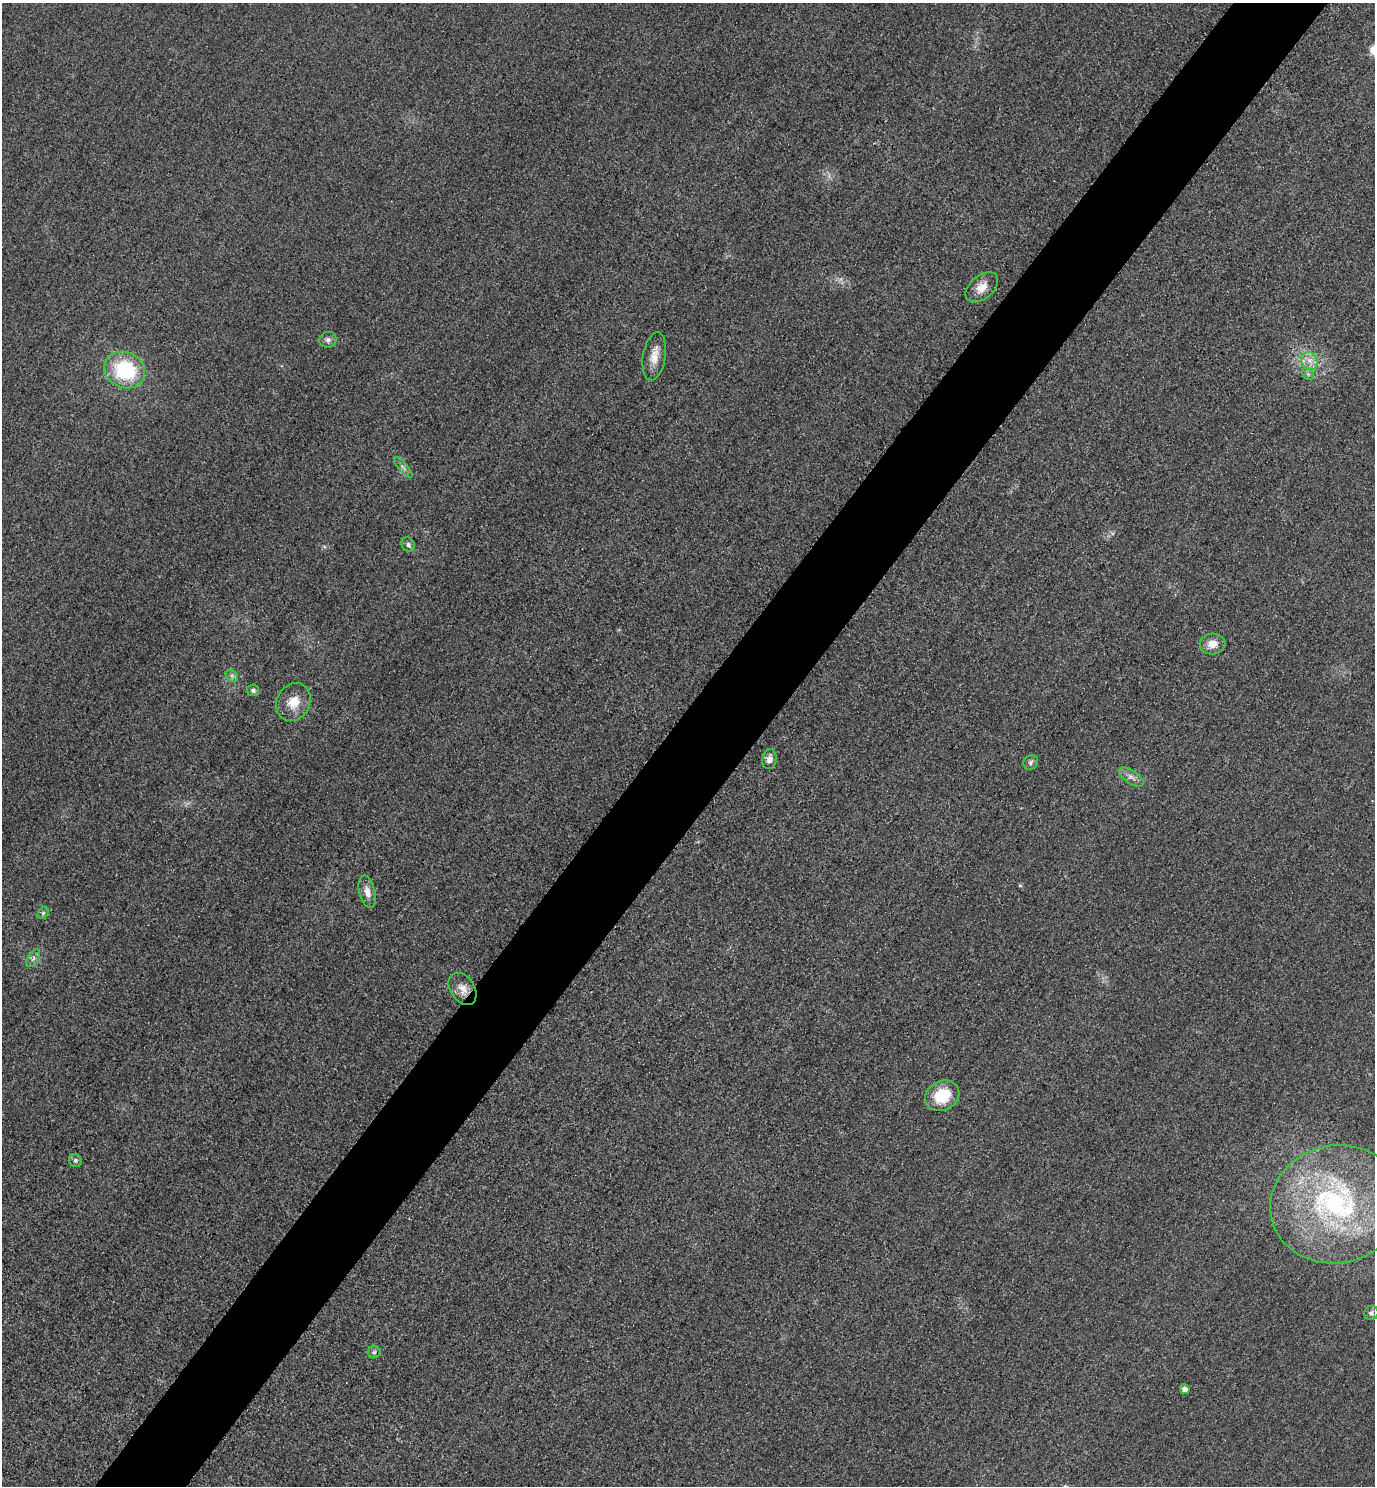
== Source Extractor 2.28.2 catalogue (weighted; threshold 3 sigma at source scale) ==
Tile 10 of 4 x 4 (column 2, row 3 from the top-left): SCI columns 1697-3069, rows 1514-2997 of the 5996 x 5993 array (HDU 1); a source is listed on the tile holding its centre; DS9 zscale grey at full resolution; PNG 1377 x 1488 px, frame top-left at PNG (2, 3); each listed source drawn as its Kron ellipse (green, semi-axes under 4 px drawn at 4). Shown black and unused: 7% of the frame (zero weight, under 3 of 4 exposures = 3% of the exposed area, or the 3 px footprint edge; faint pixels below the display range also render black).
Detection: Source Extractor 2.28.2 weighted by HDU 2 'WHT'; one run over the whole footprint, this tile lists its part. Background 0.0511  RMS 0.017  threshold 0.0753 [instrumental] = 3 sigma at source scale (4.5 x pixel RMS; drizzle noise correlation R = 1.50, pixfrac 1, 0.05/0.05 arcsec/px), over >= 5 px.
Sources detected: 26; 1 inside a brighter listed object's ellipse — not listed separately; the other 25 listed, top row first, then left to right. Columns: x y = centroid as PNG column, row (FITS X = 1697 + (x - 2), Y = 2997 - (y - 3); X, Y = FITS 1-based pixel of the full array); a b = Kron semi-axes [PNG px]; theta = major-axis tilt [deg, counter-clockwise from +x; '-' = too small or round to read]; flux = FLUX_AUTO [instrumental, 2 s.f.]
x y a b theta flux
982 287 19 11 40 21
328 340 8 8 - 6.6
654 356 24 11 80 23
1309 361 9 8 - 12
125 370 21 18 -24 120
1308 374 6 5 - 3.9
403 467 13 4 -50 5.3
408 545 7 6 - 4.8
1212 644 13 10 4 17
232 676 7 5 -46 4.3
253 690 6 6 - 4.2
293 702 20 16 59 30
769 759 10 7 79 9.9
1031 762 8 6 52 4.7
1131 777 14 6 -34 8.9
367 892 17 8 -76 15
43 913 6 5 - 3
33 958 10 5 57 5.5
463 989 18 12 -55 18
942 1096 18 14 27 57
75 1160 7 6 - 4.2
1337 1204 67 59 11 370
1371 1313 7 7 - 4.8
374 1352 6 6 - 3.6
1185 1389 5 5 - 11